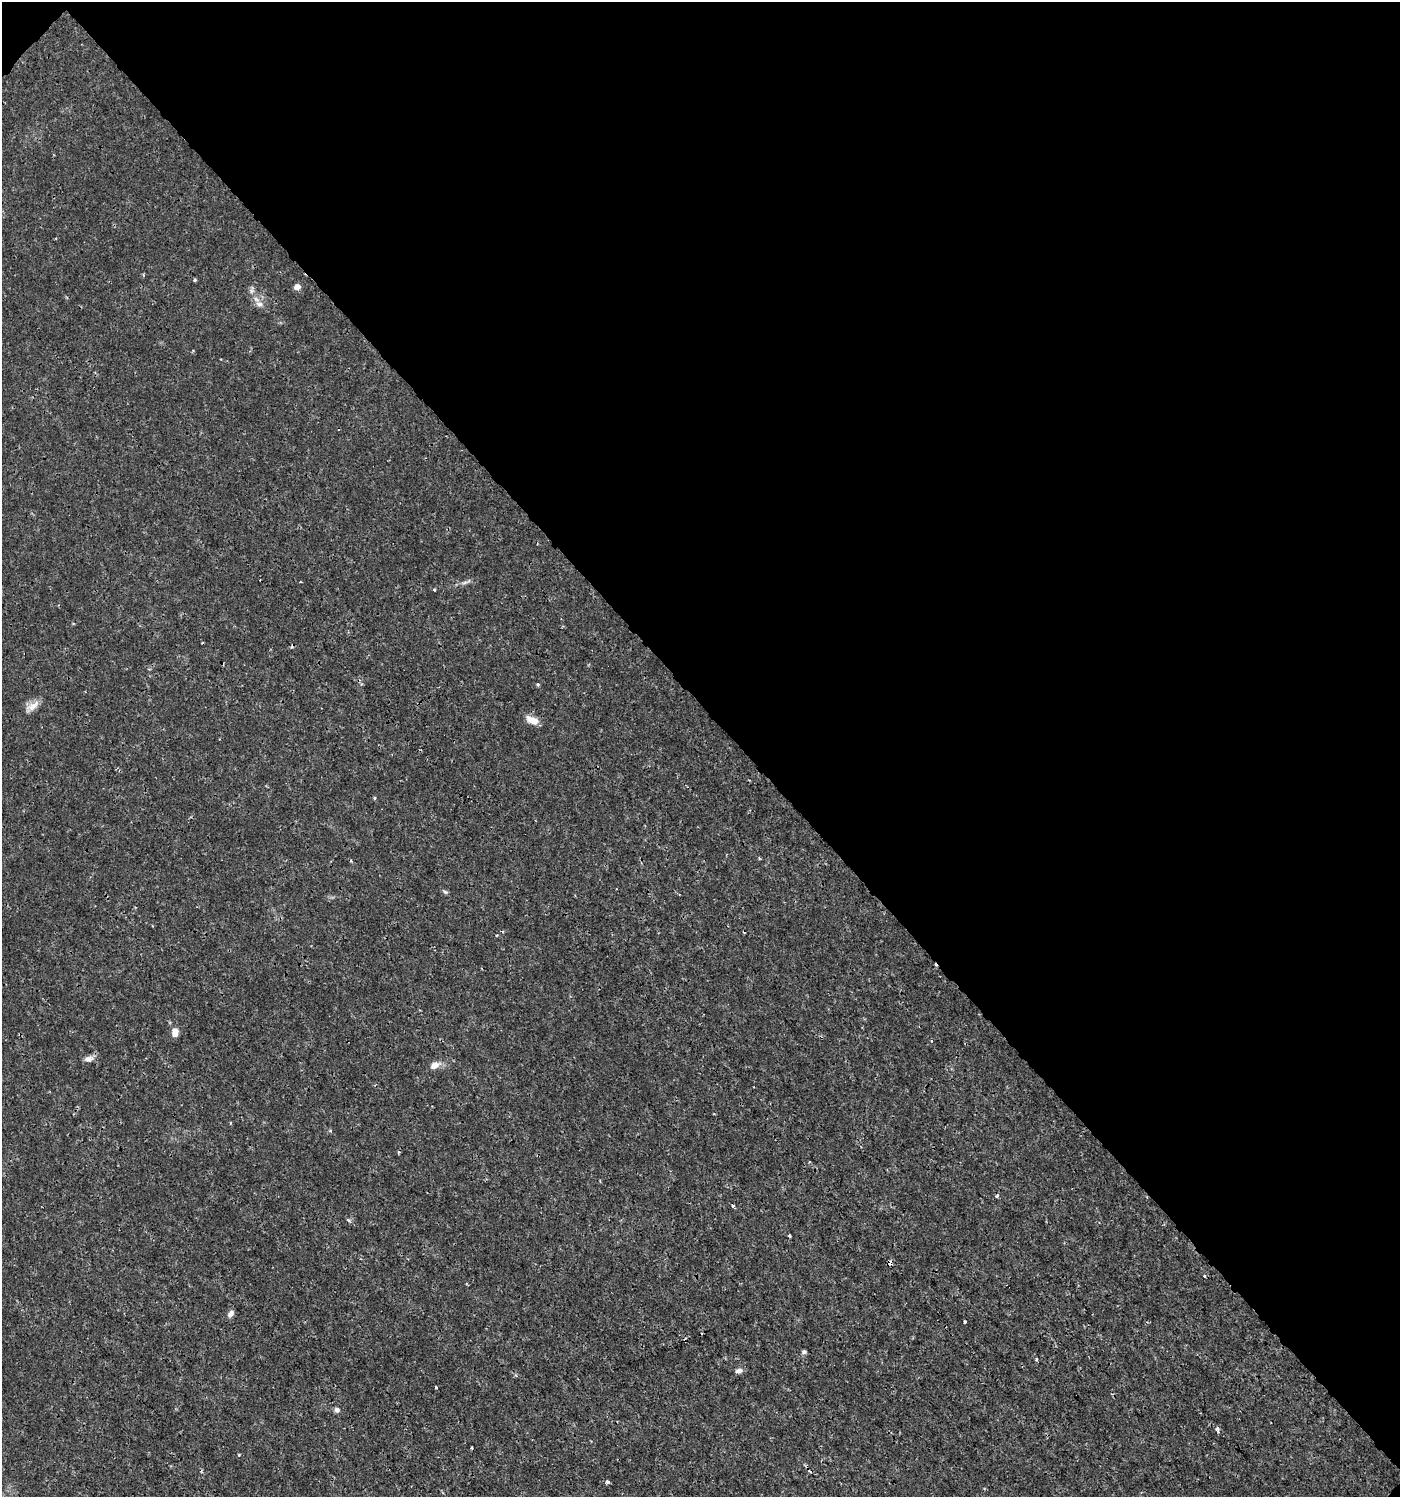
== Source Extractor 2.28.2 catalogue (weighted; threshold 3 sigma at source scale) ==
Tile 3 of 4 x 4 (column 3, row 1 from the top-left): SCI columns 2997-4394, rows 4535-6029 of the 6057 x 6072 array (HDU 1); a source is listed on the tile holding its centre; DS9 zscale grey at full resolution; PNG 1402 x 1499 px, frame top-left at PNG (2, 2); no overlay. Shown black and unused: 47% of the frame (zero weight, under 3 of 4 exposures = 5% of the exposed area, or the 3 px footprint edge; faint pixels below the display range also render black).
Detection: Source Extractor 2.28.2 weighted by HDU 2 'WHT'; one run over the whole footprint, this tile lists its part. Background 0.00101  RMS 7.8e-04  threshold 0.0035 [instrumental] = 3 sigma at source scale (4.5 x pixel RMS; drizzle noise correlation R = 1.50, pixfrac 1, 0.0396/0.0396 arcsec/px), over >= 5 px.
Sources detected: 36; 5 cosmic-ray / hot-pixel residue — not listed; the other 31 listed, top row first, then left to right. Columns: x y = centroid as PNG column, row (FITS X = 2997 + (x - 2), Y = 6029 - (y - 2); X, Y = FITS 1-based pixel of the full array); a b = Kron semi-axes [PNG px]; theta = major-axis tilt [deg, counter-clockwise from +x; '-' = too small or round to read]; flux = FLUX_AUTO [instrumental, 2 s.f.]
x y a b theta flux
195 280 4 3 - 0.13
297 287 7 6 - 0.44
251 291 7 4 72 0.17
259 304 10 6 -7 0.36
300 582 3 2 - 0.07
434 590 4 3 - 0.083
538 684 4 3 - 0.13
33 706 20 8 33 0.69
532 720 16 8 -23 0.84
374 798 4 3 - 0.085
445 892 7 4 -44 0.13
175 1032 9 7 82 0.61
88 1059 12 7 11 0.41
435 1065 12 8 26 0.58
231 1123 3 3 - 0.09
330 1131 4 4 - 0.12
997 1196 5 4 - 0.11
733 1206 4 3 - 0.2
348 1220 5 4 - 0.11
890 1263 4 4 - 0.64
1204 1276 4 4 - 0.081
230 1314 9 6 56 0.34
965 1322 3 3 - 0.14
685 1340 5 3 - 0.1
804 1352 6 5 - 0.16
739 1371 9 6 16 0.28
436 1387 3 2 - 0.084
337 1410 6 6 - 0.26
471 1448 3 2 - 0.096
239 1455 4 3 - 0.091
607 1482 4 3 - 0.3
Overlapping masked pixels (flux is a lower limit): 2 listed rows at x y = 890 1263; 685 1340
Unlisted compact peaks at least as high as the median listed source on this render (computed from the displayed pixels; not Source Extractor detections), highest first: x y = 1217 1429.